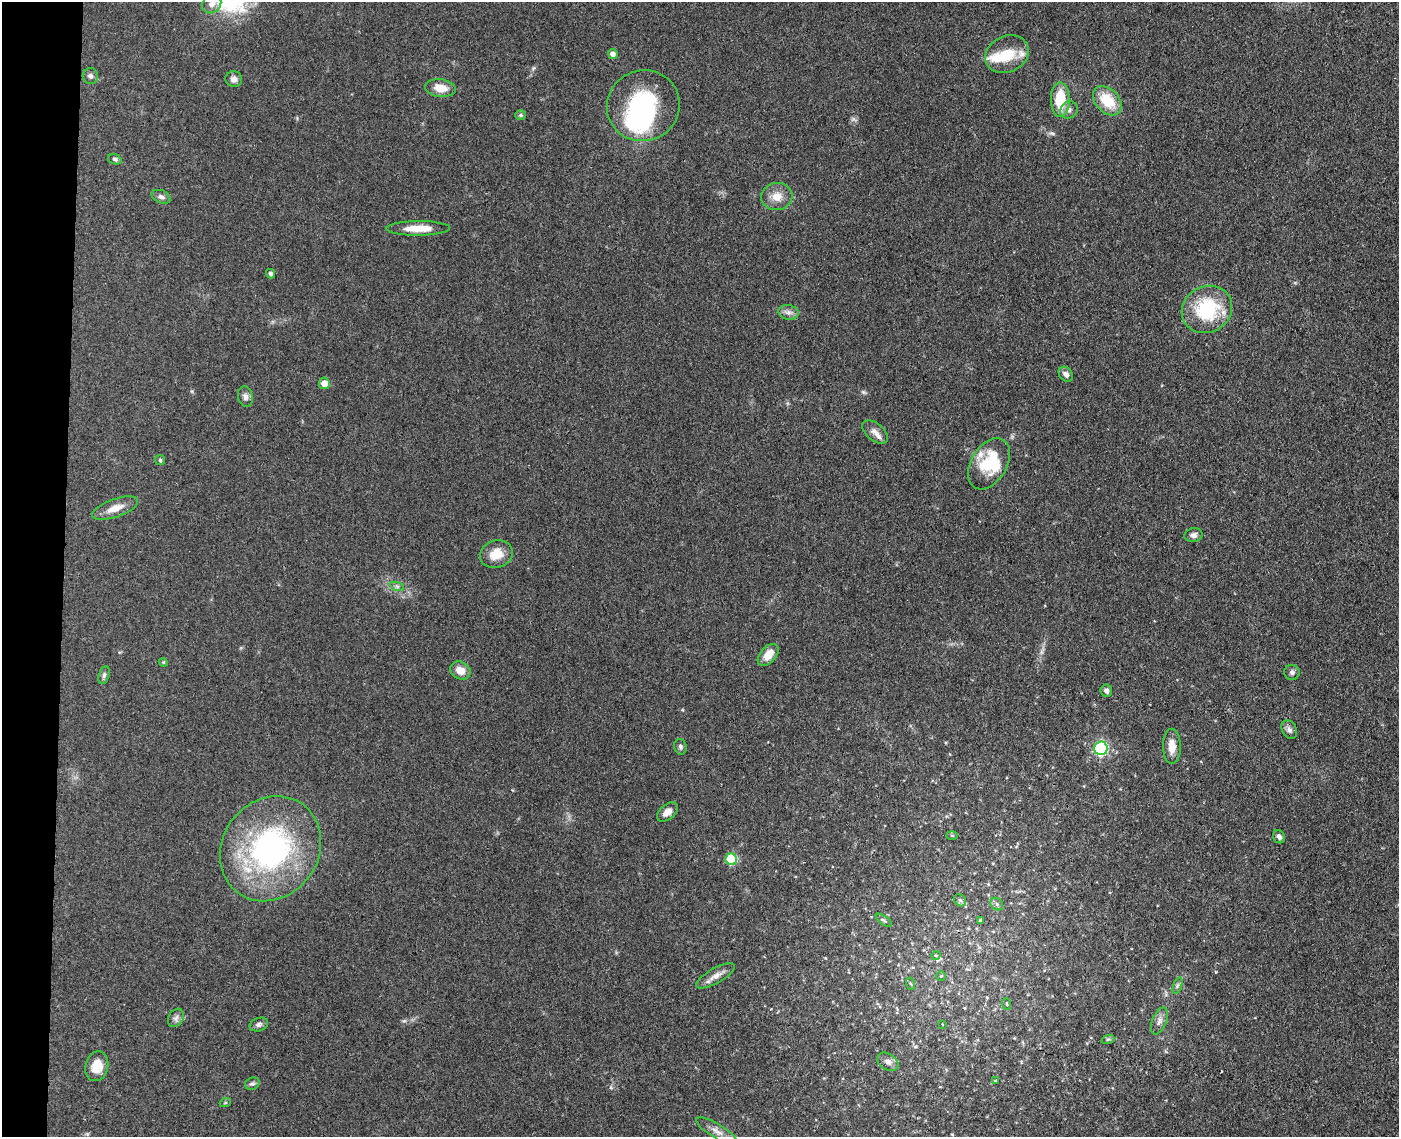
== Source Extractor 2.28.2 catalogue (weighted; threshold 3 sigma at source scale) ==
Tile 4 of 3 x 4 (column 1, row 2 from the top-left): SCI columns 275-1671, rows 2277-3411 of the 4629 x 4554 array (HDU 1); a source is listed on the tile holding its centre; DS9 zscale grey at full resolution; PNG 1401 x 1139 px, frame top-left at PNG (2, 2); each listed source drawn as its Kron ellipse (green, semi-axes under 4 px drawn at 4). Shown black and unused: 4% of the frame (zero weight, under 3 of 4 exposures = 5% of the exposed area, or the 3 px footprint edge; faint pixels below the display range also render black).
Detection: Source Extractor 2.28.2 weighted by HDU 2 'WHT'; one run over the whole footprint, this tile lists its part. Background 0.0894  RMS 0.0064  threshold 0.029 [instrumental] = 3 sigma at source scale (4.5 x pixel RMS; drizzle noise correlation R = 1.50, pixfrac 1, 0.05/0.05 arcsec/px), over >= 5 px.
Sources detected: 71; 4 inside a brighter object's white glare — neither listed nor drawn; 3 inside a brighter listed object's ellipse — not listed separately; the other 64 listed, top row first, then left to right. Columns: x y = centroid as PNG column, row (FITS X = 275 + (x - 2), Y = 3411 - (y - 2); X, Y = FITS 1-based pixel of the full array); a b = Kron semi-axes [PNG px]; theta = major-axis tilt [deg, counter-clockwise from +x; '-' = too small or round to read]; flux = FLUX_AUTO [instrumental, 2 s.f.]
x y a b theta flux
212 4 10 8 42 4.4
613 54 5 4 - 3.4
1007 54 22 18 26 17
90 76 8 7 - 2.1
234 79 8 7 - 3
440 88 15 9 -6 8.1
1060 100 17 9 -89 21
1107 101 17 11 -46 19
643 106 36 35 - 64
1069 110 9 8 - 2.8
521 115 5 4 - 1.1
115 159 7 5 -20 1.4
161 197 10 6 -21 2.4
777 197 15 13 8 7.7
418 228 32 7 1 12
270 274 5 4 - 1.2
1207 309 26 23 30 44
788 312 10 7 -11 2.9
1066 374 8 6 -49 2.7
324 383 6 5 - 6.1
245 397 10 7 -77 2.5
875 432 15 8 -39 4.4
160 460 5 5 - 0.87
989 464 28 18 59 28
115 508 24 9 19 7.8
1193 535 9 7 11 2.3
496 554 17 13 19 10
397 586 7 4 -19 1.3
768 655 13 8 48 8.1
163 662 4 3 - 0.58
460 670 10 8 -29 6.6
1292 672 8 7 - 1.9
104 675 9 5 75 1.8
1106 691 6 6 - 2.1
1289 730 10 7 -60 2.5
1172 746 17 9 -89 6.9
680 747 8 6 -73 1.7
1101 748 7 6 - 100
667 812 12 7 39 5
952 835 5 3 - 0.62
1279 837 7 5 -64 2.3
270 849 55 48 53 150
731 859 6 5 - 35
960 900 7 5 -43 1.4
997 904 7 5 -47 1.5
884 920 9 4 -36 1
980 921 4 4 - 0.86
936 955 4 3 - 0.6
715 976 21 7 29 5.2
941 976 4 4 - 0.7
911 984 6 4 -69 0.91
1177 986 9 4 71 1.2
1007 1004 6 3 -71 0.59
176 1018 10 7 58 2.4
1159 1021 14 7 68 3.4
942 1024 3 3 - 0.73
259 1025 9 6 20 2
1108 1039 6 4 18 0.96
888 1062 11 8 -33 3.4
97 1066 15 11 76 11
995 1081 4 3 - 0.63
252 1084 7 6 - 1.5
225 1103 5 3 - 0.65
717 1131 24 7 -31 5.6
Isophote crosses this tile's border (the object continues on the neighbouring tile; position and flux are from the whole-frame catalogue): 1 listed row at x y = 212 4